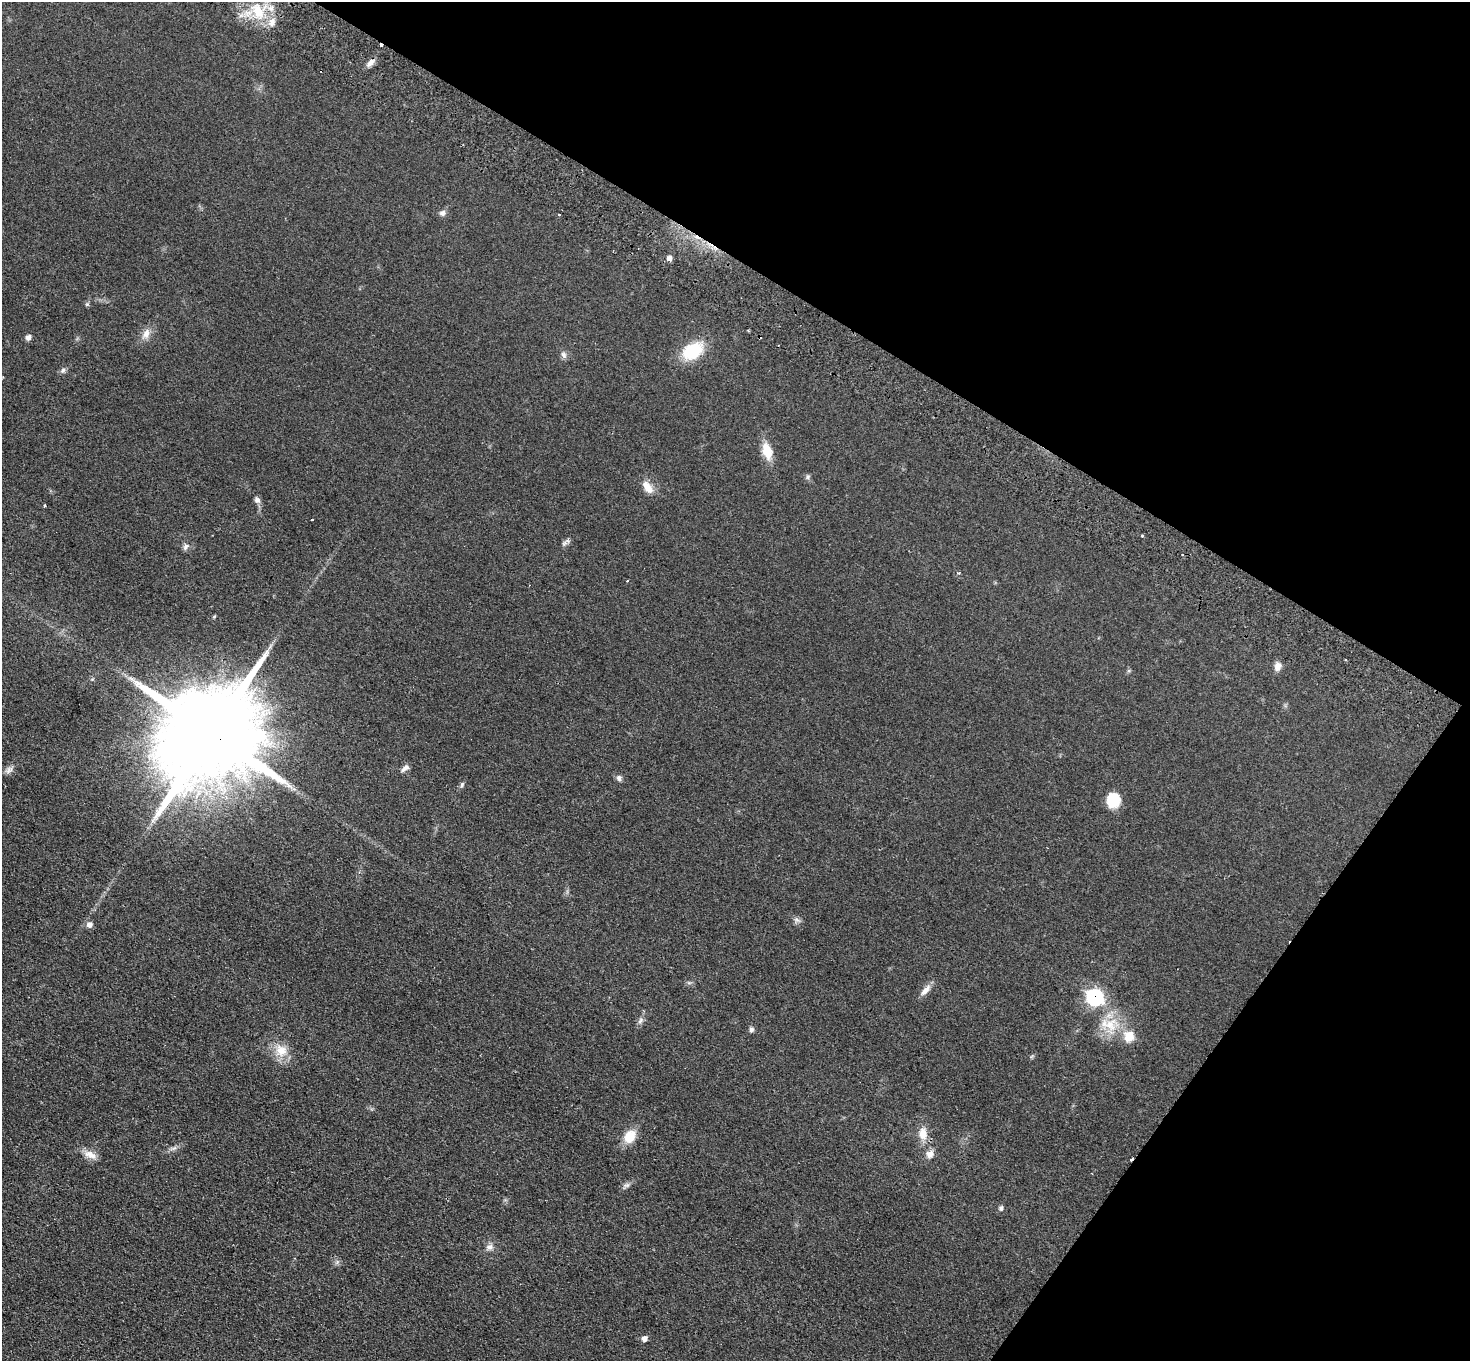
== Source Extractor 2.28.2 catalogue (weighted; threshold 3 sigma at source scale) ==
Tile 8 of 4 x 4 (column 4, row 2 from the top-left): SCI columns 4440-5907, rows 2921-4279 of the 5942 x 5980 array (HDU 1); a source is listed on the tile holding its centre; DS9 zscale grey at full resolution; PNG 1472 x 1363 px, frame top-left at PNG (2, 2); no overlay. Shown black and unused: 28% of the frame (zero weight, under 2 of 3 exposures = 3% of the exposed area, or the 3 px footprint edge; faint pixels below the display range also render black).
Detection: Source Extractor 2.28.2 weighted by HDU 2 'WHT'; one run over the whole footprint, this tile lists its part. Background 0.0876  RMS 0.0099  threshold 0.0445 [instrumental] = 3 sigma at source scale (4.5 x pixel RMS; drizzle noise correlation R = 1.50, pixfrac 1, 0.05/0.05 arcsec/px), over >= 5 px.
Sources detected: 50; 5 cosmic-ray / hot-pixel residue — not listed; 2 inside a brighter listed object's ellipse — not listed separately; the other 43 listed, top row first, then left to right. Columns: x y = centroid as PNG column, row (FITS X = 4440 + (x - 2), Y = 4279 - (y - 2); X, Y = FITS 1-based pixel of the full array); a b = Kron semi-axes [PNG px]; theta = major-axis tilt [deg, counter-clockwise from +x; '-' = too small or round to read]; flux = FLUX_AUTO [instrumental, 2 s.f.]
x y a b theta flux
258 11 26 13 -61 27
381 46 3 3 - 6.8
370 62 13 6 45 4.9
442 213 9 8 - 3.2
669 258 6 5 - 4.5
87 304 5 5 - 1.4
146 334 15 9 68 7.3
28 337 6 6 - 3.9
692 351 20 14 31 45
564 355 9 7 -47 3.3
63 370 8 6 72 2.3
767 451 18 10 -73 18
808 477 8 5 71 1.8
647 487 16 9 -53 11
257 499 9 7 -33 3
44 506 3 3 - 2.2
1142 536 3 3 - 1.2
564 543 8 5 25 2.3
186 547 10 6 60 3
627 581 3 2 - 0.93
1278 666 11 8 72 5.7
211 734 41 20 53 33000
405 768 13 6 40 3.7
9 770 12 7 41 4.4
619 778 8 6 -82 2.9
462 785 8 5 64 1.9
1113 800 16 14 87 22
797 920 9 4 -19 2.2
89 925 8 8 - 4.4
925 990 17 7 52 6.7
1095 997 9 8 - 130
640 1021 10 5 63 3.1
1109 1024 29 18 -7 29
751 1029 7 6 - 2.4
281 1050 18 16 -21 16
923 1134 16 11 -81 12
630 1136 15 12 60 18
930 1154 11 9 58 5.8
90 1155 18 9 -27 8.6
626 1185 11 4 0 2.4
1001 1208 7 5 81 2
489 1247 10 8 40 4.3
644 1339 6 6 - 3.8
Overlapping masked pixels (flux is a lower limit): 3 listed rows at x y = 381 46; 211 734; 1095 997